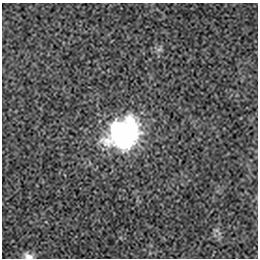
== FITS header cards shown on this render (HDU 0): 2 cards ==
NAXIS1  =                  256 / length of data axis 1
NAXIS2  =                  256 / length of data axis 2

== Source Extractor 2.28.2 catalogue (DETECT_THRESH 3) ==
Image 256 x 256 px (HDU 0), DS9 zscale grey, 1 PNG px = 1 image px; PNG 260 x 260 px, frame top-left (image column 1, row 256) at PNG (2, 3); no overlay
Background 3.25e-04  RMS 0.0023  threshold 0.00697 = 3 sigma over >= 5 px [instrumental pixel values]
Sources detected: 4; all 4 listed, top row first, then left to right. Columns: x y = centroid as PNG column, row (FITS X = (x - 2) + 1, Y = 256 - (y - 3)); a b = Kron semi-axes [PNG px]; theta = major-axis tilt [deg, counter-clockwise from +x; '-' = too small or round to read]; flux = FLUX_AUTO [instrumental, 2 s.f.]
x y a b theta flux
160 49 9 6 7 0.45
123 134 37 31 40 27
216 230 7 6 - 0.36
28 256 13 8 -18 1
At the frame edge (FLAGS 8, measured only in part): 1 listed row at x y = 28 256